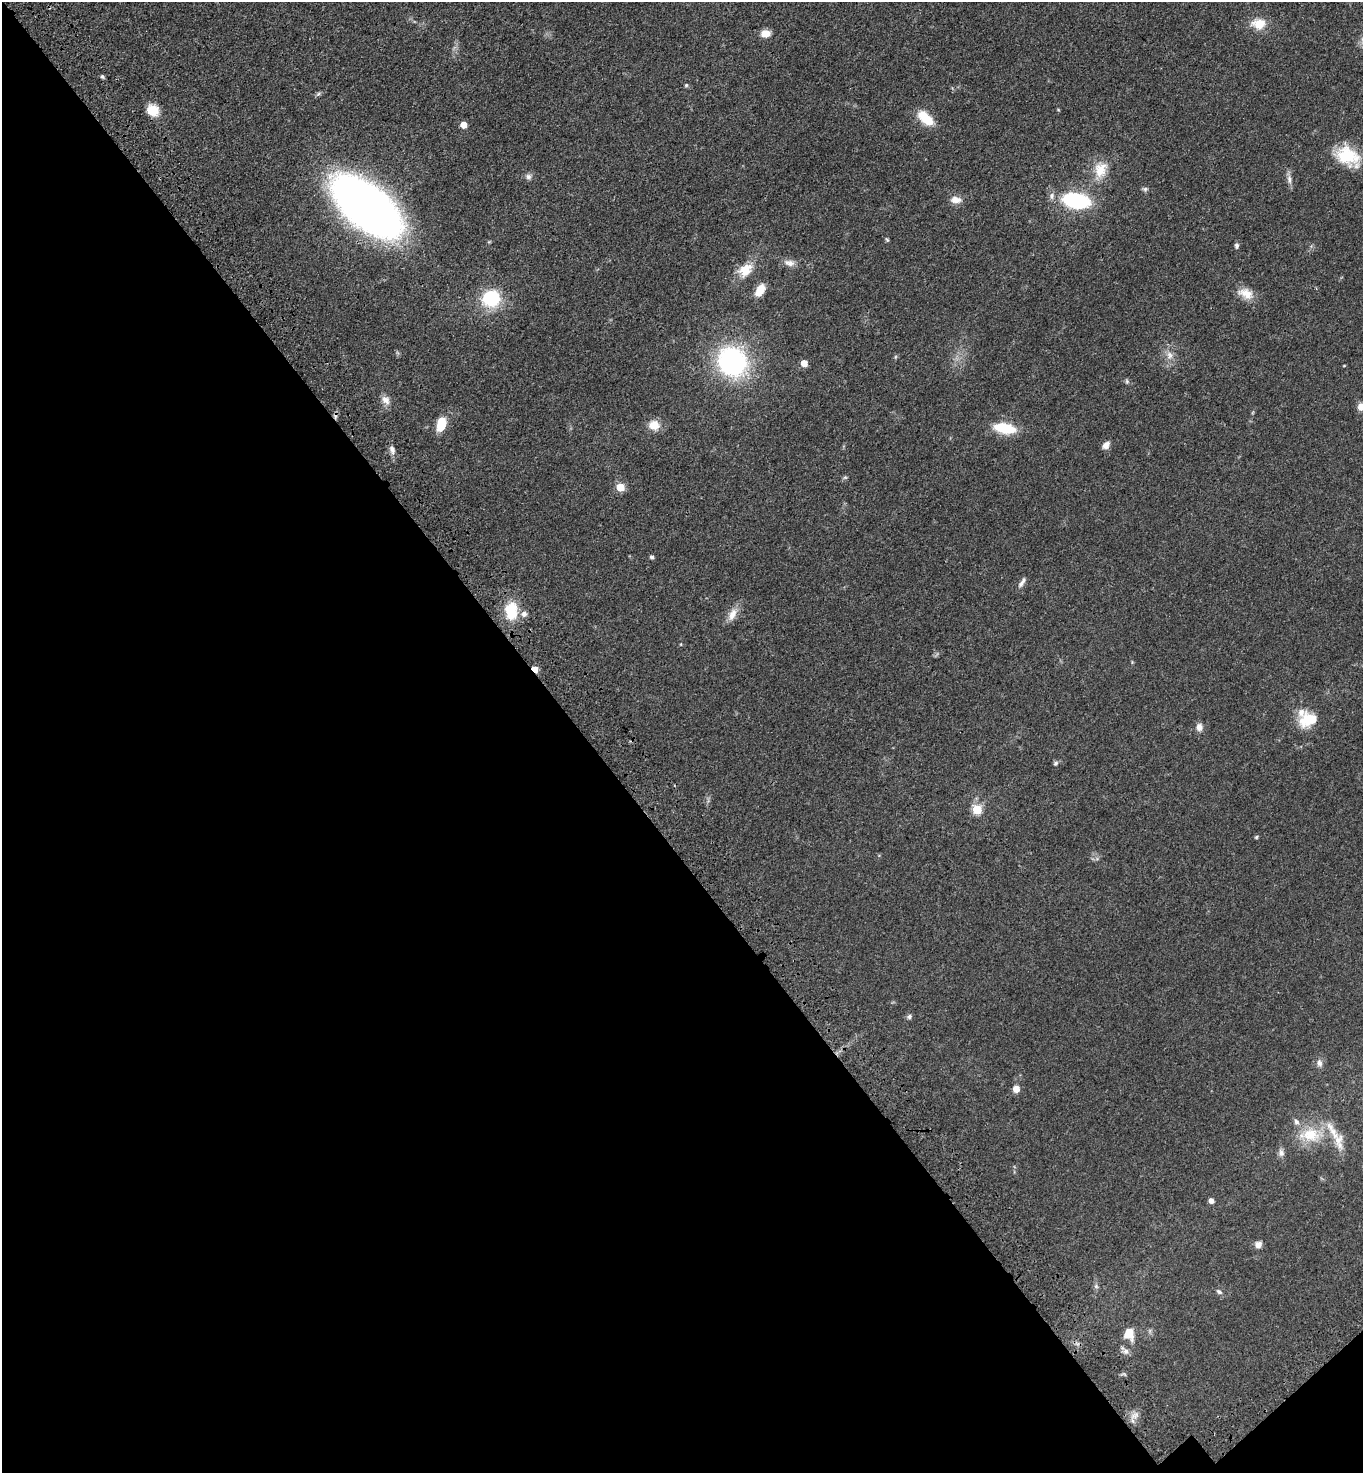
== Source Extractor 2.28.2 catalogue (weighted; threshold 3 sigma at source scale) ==
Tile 14 of 4 x 4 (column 2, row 4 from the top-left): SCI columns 1612-2972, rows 102-1572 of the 6086 x 6089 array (HDU 1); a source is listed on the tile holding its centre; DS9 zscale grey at full resolution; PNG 1365 x 1475 px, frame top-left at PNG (2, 2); no overlay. Shown black and unused: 43% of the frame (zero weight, under 3 of 4 exposures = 6% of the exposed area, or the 3 px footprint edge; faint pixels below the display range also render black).
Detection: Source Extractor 2.28.2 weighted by HDU 2 'WHT'; one run over the whole footprint, this tile lists its part. Background 0.0454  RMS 0.0052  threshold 0.0235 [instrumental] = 3 sigma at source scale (4.5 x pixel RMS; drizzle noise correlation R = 1.50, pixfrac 1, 0.05/0.05 arcsec/px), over >= 5 px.
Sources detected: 66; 1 cosmic-ray / hot-pixel residue — not listed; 5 inside a brighter listed object's ellipse — not listed separately; the other 60 listed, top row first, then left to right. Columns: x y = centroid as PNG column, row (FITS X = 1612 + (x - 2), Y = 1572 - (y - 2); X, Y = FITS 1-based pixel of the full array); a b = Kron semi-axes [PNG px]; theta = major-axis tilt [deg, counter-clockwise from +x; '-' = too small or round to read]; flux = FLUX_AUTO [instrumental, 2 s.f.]
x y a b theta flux
1259 24 18 13 0 8.5
765 33 8 7 - 6.3
102 77 5 4 - 0.91
686 85 5 5 - 0.69
318 94 7 4 44 0.93
153 110 12 11 - 10
926 118 19 9 -41 14
463 125 5 5 - 5.1
1347 156 28 19 -32 21
1100 170 24 17 75 11
528 177 8 8 - 1.7
1289 179 13 6 -89 2.4
1145 189 7 6 - 1.1
1052 196 9 7 -82 1.9
956 200 15 9 -6 4
1076 201 19 11 -10 59
367 207 49 24 -39 550
887 240 7 4 -53 0.66
1236 245 7 5 86 1.2
789 263 15 8 -11 3.2
745 270 21 15 38 9.2
760 290 11 7 59 9.2
1246 293 22 13 -21 7
491 299 16 15 - 29
1169 355 12 8 -79 3.7
732 361 24 22 -48 91
804 363 5 5 - 6.8
1127 381 7 5 -70 0.9
386 400 13 9 -49 3.5
1361 406 10 8 21 3.6
441 424 14 8 73 12
654 425 11 9 -4 7.4
1005 428 19 8 -10 23
1106 445 9 6 45 2.9
392 449 11 6 -78 2.4
845 477 6 4 19 0.68
620 487 5 5 - 15
652 557 4 4 - 1.2
1022 583 16 5 58 2.2
511 611 22 15 -90 16
732 614 18 9 66 5
535 669 5 4 - 6.9
1310 720 21 14 12 16
1199 727 10 8 -87 2.6
1056 763 6 6 - 1.1
977 809 5 5 - 23
1256 837 6 4 29 0.66
909 1017 7 6 - 1.2
1319 1063 10 8 -68 2.2
1016 1089 7 6 - 4.3
1310 1135 31 19 0 19
1339 1145 15 9 -67 5.3
1281 1153 10 8 -81 2.1
1211 1201 5 4 - 2.7
1258 1245 9 8 - 2.5
1096 1286 7 5 -45 1.1
1219 1292 9 6 -32 1.3
1128 1335 17 12 -30 5.8
1125 1351 11 7 -48 2.2
1134 1416 13 7 25 2.9
Overlapping masked pixels (flux is a lower limit): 1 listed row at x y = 535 669
Isophote crosses this tile's border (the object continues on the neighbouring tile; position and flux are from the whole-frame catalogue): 1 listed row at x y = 1361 406